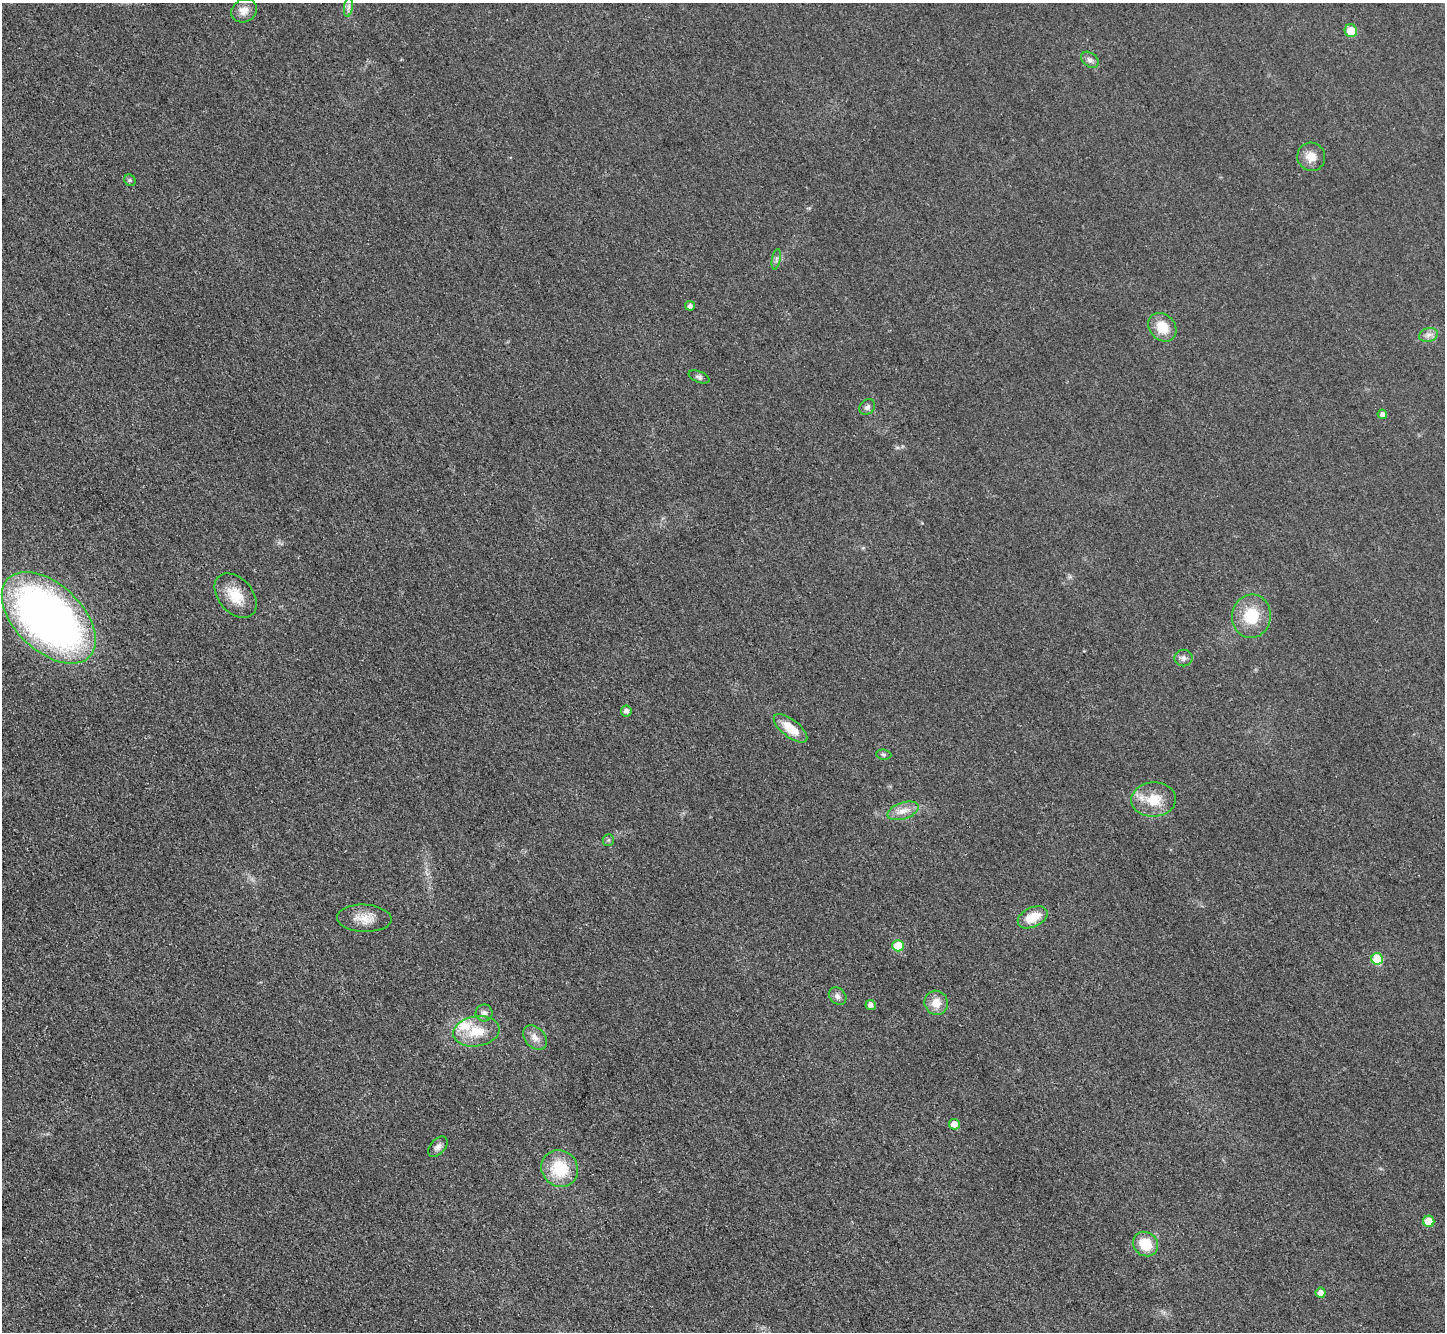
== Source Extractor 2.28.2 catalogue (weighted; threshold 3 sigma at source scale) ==
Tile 7 of 4 x 4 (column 3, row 2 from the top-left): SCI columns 2905-4347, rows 2964-4293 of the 5798 x 5788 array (HDU 1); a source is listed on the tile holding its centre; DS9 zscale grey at full resolution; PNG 1447 x 1334 px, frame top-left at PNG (2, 3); each listed source drawn as its Kron ellipse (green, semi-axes under 4 px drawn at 4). Shown black and unused: <1% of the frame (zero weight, under 3 of 4 exposures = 1% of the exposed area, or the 3 px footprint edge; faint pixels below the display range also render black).
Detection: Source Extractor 2.28.2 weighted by HDU 2 'WHT'; one run over the whole footprint, this tile lists its part. Background 0.0298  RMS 0.0057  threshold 0.0259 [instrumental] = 3 sigma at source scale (4.5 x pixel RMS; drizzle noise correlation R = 1.50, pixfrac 1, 0.05/0.05 arcsec/px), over >= 5 px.
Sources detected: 40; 1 inside a brighter listed object's ellipse — not listed separately; the other 39 listed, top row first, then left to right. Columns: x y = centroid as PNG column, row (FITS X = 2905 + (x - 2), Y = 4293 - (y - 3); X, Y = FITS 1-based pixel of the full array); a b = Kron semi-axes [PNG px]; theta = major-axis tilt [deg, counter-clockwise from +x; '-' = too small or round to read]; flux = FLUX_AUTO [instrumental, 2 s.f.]
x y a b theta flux
348 7 9 4 82 1.6
244 11 13 11 27 5
1351 31 6 6 - 9.5
1090 60 10 7 -38 2.3
1311 157 14 14 - 6.6
130 180 6 5 - 0.97
776 259 10 3 79 1.2
690 306 5 4 - 1.8
1162 327 15 12 -48 12
1428 335 9 7 16 2.7
699 377 11 5 -23 1.6
867 407 9 7 46 1.8
1382 414 5 4 - 2
236 596 25 17 -50 13
1251 616 22 19 82 20
49 618 56 33 -44 340
1184 658 9 8 - 2.1
626 711 5 5 - 2.4
790 728 20 8 -38 11
884 755 8 5 -7 1.2
1154 799 22 17 2 14
903 811 16 8 18 5.6
608 840 6 5 - 0.95
1033 917 16 9 25 12
364 918 27 13 -2 9.2
898 946 6 5 - 15
1377 959 6 5 - 18
838 996 10 7 -45 2.3
936 1003 12 11 - 7.3
871 1005 5 5 - 2.3
484 1013 8 8 - 2.3
476 1031 23 15 9 15
535 1038 14 10 -47 4.5
954 1124 5 5 - 5.3
438 1147 12 7 48 2.5
560 1169 19 17 -43 22
1429 1221 6 5 - 11
1145 1244 13 11 -39 14
1320 1293 5 5 - 3.1